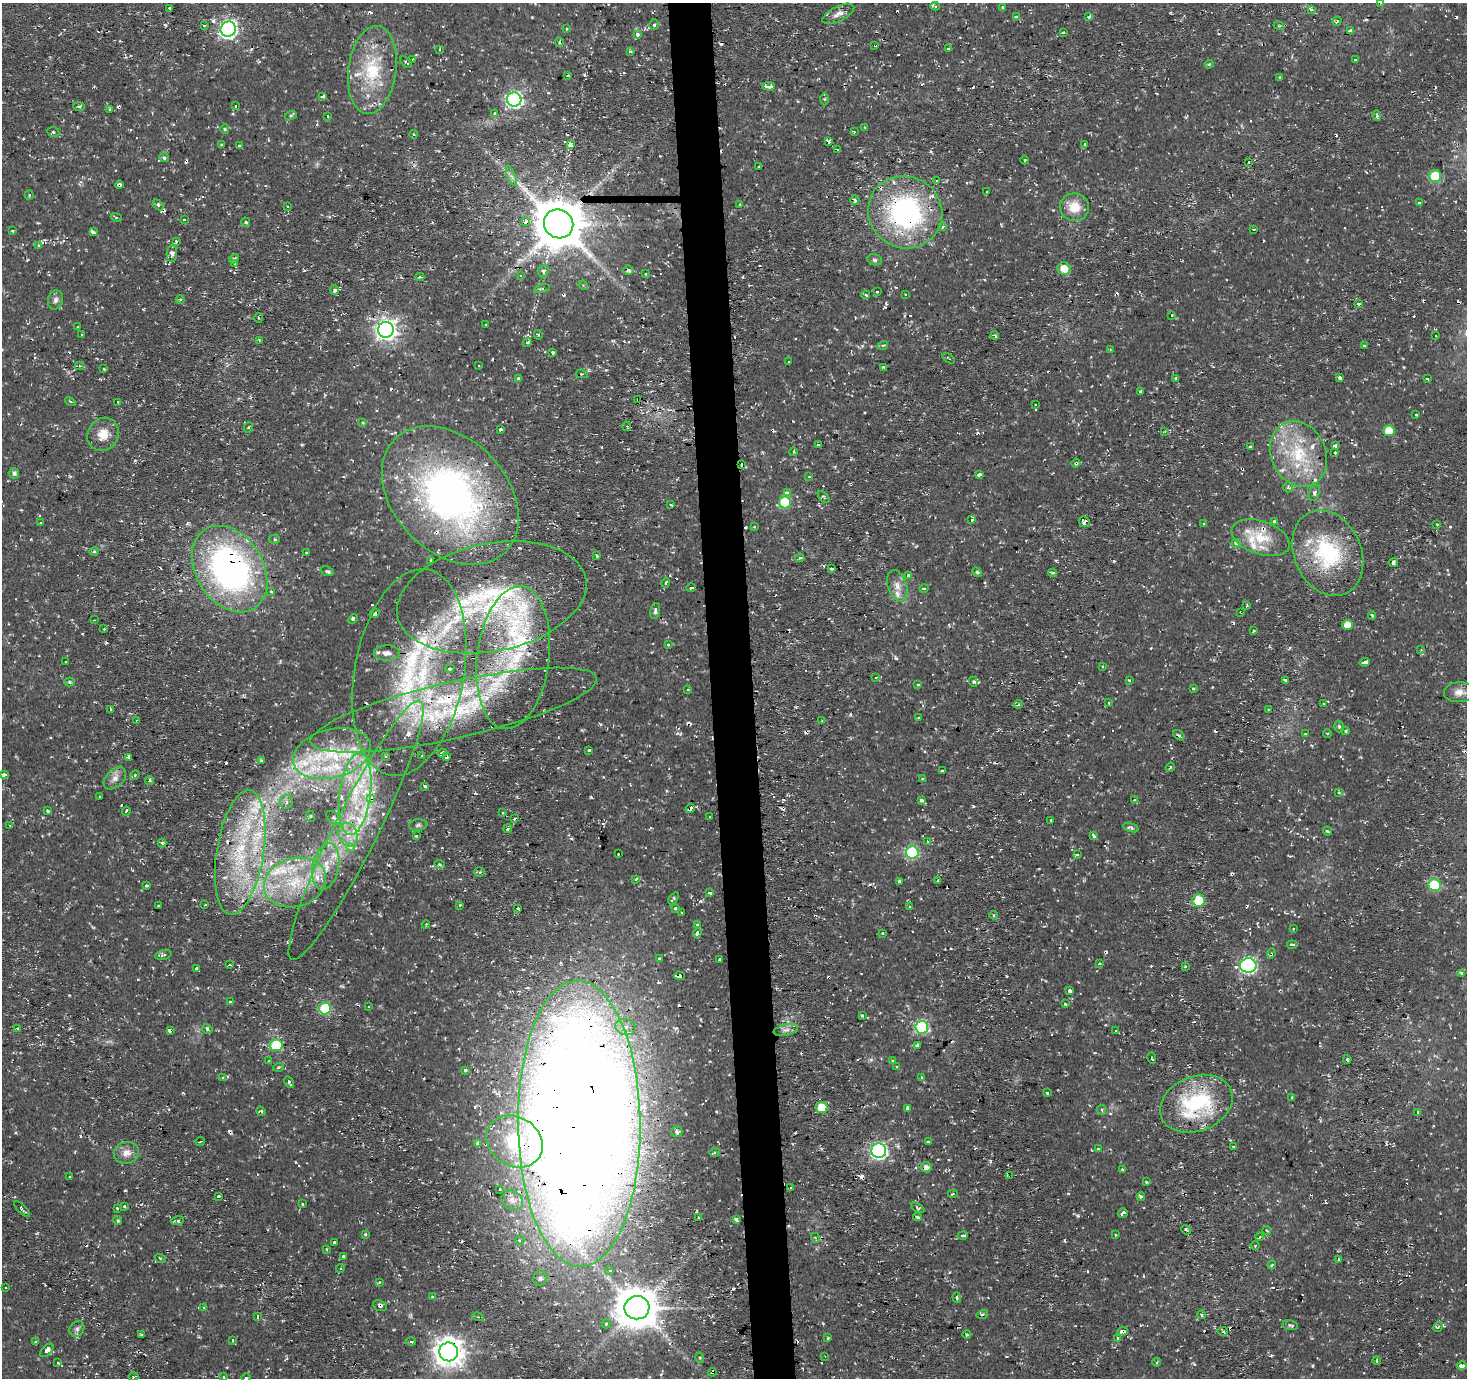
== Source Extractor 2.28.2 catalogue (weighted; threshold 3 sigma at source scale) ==
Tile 5 of 3 x 3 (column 2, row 2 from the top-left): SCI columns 1465-2929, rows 1376-2751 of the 4395 x 4126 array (HDU 1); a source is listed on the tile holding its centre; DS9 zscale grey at full resolution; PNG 1469 x 1380 px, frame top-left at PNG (2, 3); each listed source drawn as its Kron ellipse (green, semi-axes under 4 px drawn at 4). Shown black and unused: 3% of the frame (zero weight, under 2 of 3 exposures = <1% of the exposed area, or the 3 px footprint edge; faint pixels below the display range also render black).
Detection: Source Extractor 2.28.2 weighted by HDU 2 'WHT'; one run over the whole footprint, this tile lists its part. Background 0.00547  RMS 0.0031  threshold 0.0141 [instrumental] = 3 sigma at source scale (4.5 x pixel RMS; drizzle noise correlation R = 1.50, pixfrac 1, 0.0396/0.0396 arcsec/px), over >= 5 px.
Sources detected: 576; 1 too faint to see at this stretch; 93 cosmic-ray / hot-pixel residue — neither listed nor drawn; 51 inside a brighter listed object's ellipse — not listed separately; the other 431 listed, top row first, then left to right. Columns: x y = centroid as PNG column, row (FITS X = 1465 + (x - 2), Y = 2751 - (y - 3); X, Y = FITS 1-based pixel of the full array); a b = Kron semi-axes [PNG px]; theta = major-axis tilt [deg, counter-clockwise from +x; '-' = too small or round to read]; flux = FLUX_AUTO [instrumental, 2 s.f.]
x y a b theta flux
1380 3 3 2 - 0.32
935 6 5 3 - 1
1003 7 4 3 - 0.36
169 8 3 3 - 0.32
1311 9 3 3 - 2.7
838 14 17 7 26 2.1
1017 17 3 3 - 7.9
1089 17 4 3 - 1.4
1337 21 5 3 - 0.44
204 25 3 2 - 0.31
654 25 5 4 - 0.6
1279 26 5 3 - 0.32
228 29 8 7 - 91
566 29 4 3 - 0.35
1350 31 4 3 - 0.62
1064 33 3 3 - 0.64
637 34 4 4 - 1.7
559 42 5 3 - 0.68
875 45 3 3 - 1.5
948 49 3 3 - 0.73
439 50 4 3 - 0.51
630 52 3 3 - 0.74
413 59 3 2 - 0.19
1355 60 3 3 - 2.5
406 62 7 3 -42 0.52
1209 64 4 4 - 0.34
372 70 44 24 82 19
567 76 4 2 - 0.27
1279 77 3 3 - 0.28
768 86 6 3 -2 3.2
322 96 4 3 - 1.6
824 99 6 4 89 0.45
514 100 7 7 - 84
79 106 5 3 - 0.43
235 106 3 3 - 0.93
110 109 3 3 - 1
495 113 3 3 - 1.2
291 115 6 4 19 0.42
328 116 3 3 - 0.76
1377 116 5 3 - 0.66
865 128 3 3 - 0.32
225 129 5 4 - 0.4
53 132 6 5 - 0.66
854 132 3 3 - 0.31
413 134 4 3 - 0.25
828 142 3 3 - 11
570 144 4 3 - 2.4
1085 144 3 3 - 1
221 145 4 3 - 0.36
239 146 4 2 - 0.31
837 150 3 3 - 1.2
164 158 4 4 - 0.66
1025 160 4 3 - 0.34
1249 162 3 2 - 0.24
759 167 4 3 - 1.8
512 176 10 3 -69 0.91
1435 176 6 6 - 19
936 181 3 2 - 0.27
119 185 4 3 - 0.96
986 191 3 2 - 0.53
29 195 4 4 - 0.5
855 200 5 4 - 0.76
1419 203 3 3 - 1.1
740 204 4 2 - 0.24
158 205 6 4 -46 0.51
287 206 3 2 - 0.33
1074 207 14 14 - 5.9
905 212 38 35 -27 60
116 217 5 3 - 0.34
184 220 3 3 - 1.7
246 222 5 4 - 0.62
525 222 4 4 - 8.8
559 224 15 14 - 1500
942 226 3 3 - 1.3
1254 229 3 3 - 0.36
13 231 3 3 - 0.84
93 232 4 3 - 2.8
176 242 3 3 - 6.5
39 246 4 4 - 0.71
172 254 8 5 89 1.2
234 259 5 3 - 0.62
875 260 7 5 -17 0.74
234 264 3 3 - 1.2
1064 269 6 6 - 4.8
628 270 5 4 - 0.72
543 271 6 5 - 0.92
646 274 3 3 - 0.83
520 275 3 3 - 0.35
420 277 4 3 - 0.5
583 285 5 4 - 0.36
542 289 8 3 13 0.48
334 290 5 4 - 1.3
877 292 3 3 - 0.63
905 294 3 3 - 0.57
866 295 4 3 - 0.57
55 300 10 7 75 1.3
180 300 4 3 - 0.32
1358 304 3 3 - 1.2
1171 315 3 3 - 2.2
258 318 5 3 - 0.36
486 324 3 2 - 0.5
78 327 3 2 - 0.25
386 330 8 8 - 190
82 335 3 2 - 0.52
538 335 5 3 - 0.32
1436 335 3 3 - 0.35
995 336 4 3 - 0.66
259 340 4 3 - 0.41
527 342 5 4 - 0.58
883 345 5 3 - 0.33
1365 346 3 3 - 0.8
1110 350 4 3 - 0.27
553 352 3 3 - 0.67
948 358 7 2 -34 0.36
789 362 3 2 - 0.32
80 366 4 4 - 0.51
479 366 2 2 - 0.31
883 367 3 3 - 0.53
104 369 3 3 - 0.56
582 374 6 4 -7 0.45
1340 377 4 3 - 1.9
518 379 4 3 - 2.1
1176 379 3 3 - 1.6
1427 379 3 3 - 1.9
1141 392 3 3 - 0.77
638 400 3 3 - 0.7
70 402 5 3 - 0.45
118 402 4 3 - 3.5
1035 405 3 2 - 0.41
1415 415 3 3 - 0.82
362 422 4 4 - 0.58
627 426 5 2 - 0.36
249 427 5 3 - 0.36
500 430 3 3 - 1.6
1165 431 4 3 - 0.29
1389 431 5 5 - 6.6
103 434 17 15 59 5
818 445 4 3 - 0.3
1335 446 4 3 - 0.93
1250 447 3 3 - 0.67
793 452 4 3 - 0.31
1335 453 3 3 - 1.2
1298 454 34 27 -66 21
1076 463 4 4 - 0.64
742 465 3 2 - 0.5
14 473 5 5 - 0.98
979 474 4 3 - 2.1
809 477 3 3 - 0.25
1288 487 5 5 - 0.57
787 493 4 3 - 4
1314 493 8 5 70 0.83
450 495 79 56 -46 130
824 497 7 3 -45 0.32
785 502 6 6 - 22
671 505 3 2 - 0.46
972 520 3 3 - 1
1084 522 6 5 - 3
1274 522 3 3 - 5.1
40 523 3 3 - 0.56
1204 523 3 3 - 0.42
1437 524 3 3 - 0.31
755 527 3 3 - 0.56
1261 538 30 16 -19 9.6
274 539 5 4 - 0.59
1236 543 4 3 - 1.1
94 552 5 3 - 0.4
307 553 3 3 - 1.1
1328 553 44 33 -66 30
596 556 4 3 - 0.42
800 558 4 3 - 0.55
431 561 3 2 - 0.43
1394 563 4 3 - 3.8
831 568 3 3 - 0.53
230 569 46 33 -58 110
327 571 7 4 -21 0.67
977 572 5 4 - 0.45
1053 573 4 3 - 0.49
909 575 4 3 - 8.6
666 583 5 3 - 0.38
897 586 16 9 -72 2.7
691 588 4 3 - 0.68
924 588 5 3 - 0.29
271 591 3 3 - 0.92
492 597 96 54 12 64
1247 606 3 2 - 0.7
655 611 8 4 76 0.93
1241 612 3 2 - 0.32
375 614 5 3 - 0.5
1372 615 4 3 - 0.48
353 619 5 3 - 0.42
94 620 3 2 - 0.25
1347 625 5 5 - 4.1
104 629 4 3 - 0.38
1253 631 3 3 - 0.46
668 645 3 3 - 0.86
1421 650 4 4 - 0.45
387 653 13 7 1 1.9
513 658 72 36 83 42
65 662 3 3 - 1.9
1365 662 5 3 - 5.7
1102 666 3 3 - 0.28
450 668 5 3 - 1.3
409 672 104 55 79 70
876 677 3 3 - 0.4
1129 680 4 2 - 0.25
1285 680 3 3 - 1.6
70 682 5 4 - 0.4
973 682 5 4 - 0.66
918 685 3 3 - 0.65
1193 689 3 3 - 0.48
688 690 3 3 - 0.36
1459 692 15 10 3 2.7
1109 703 3 3 - 0.56
1324 703 3 2 - 0.36
1018 704 4 4 - 0.76
1268 709 3 2 - 0.53
110 710 3 3 - 2.2
454 710 146 28 13 56
918 718 3 3 - 0.97
136 721 4 2 - 0.31
822 721 4 4 - 0.4
1339 726 6 4 -74 0.52
1345 731 4 3 - 0.5
1305 733 4 2 - 0.21
1327 733 4 3 - 0.31
1179 735 6 2 -35 0.57
589 750 3 3 - 0.47
332 753 40 24 15 24
442 753 4 3 - 1.3
422 756 3 3 - 0.31
128 757 4 3 - 3.9
385 757 3 3 - 0.68
446 757 4 3 - 12
261 761 4 3 - 0.35
1170 767 5 3 - 0.36
942 771 4 3 - 1.6
3 775 4 3 - 11
135 775 5 4 - 0.44
115 778 13 8 44 2.2
923 778 4 3 - 0.32
150 781 4 4 - 0.75
425 786 3 3 - 1.2
1338 792 3 3 - 0.64
355 794 41 15 82 20
99 797 2 2 - 0.22
370 798 4 4 - 4
921 800 4 3 - 1.4
1135 800 4 3 - 0.28
286 802 7 6 - 1.3
690 808 5 3 - 3.6
47 811 4 3 - 1.3
126 811 4 3 - 0.86
503 813 3 3 - 0.27
310 816 6 3 -70 0.46
709 817 3 2 - 0.18
333 818 8 5 -37 1
515 819 3 3 - 1.1
1051 820 3 3 - 0.46
10 825 3 2 - 0.25
418 825 9 5 7 0.77
1131 827 8 4 -19 0.72
507 829 4 3 - 0.83
356 830 144 22 63 42
1327 831 5 3 - 0.39
348 835 12 9 -68 3.6
416 836 3 2 - 0.67
1094 836 4 3 - 1.2
927 841 3 3 - 1.4
162 843 4 4 - 0.51
350 847 4 3 - 4.2
240 852 63 23 81 36
912 853 6 6 - 32
618 854 3 2 - 0.85
1077 855 4 3 - 0.97
440 864 5 3 - 0.39
326 866 24 13 78 7.7
479 872 5 4 - 0.66
636 880 3 3 - 1.6
900 881 3 3 - 2.8
938 881 3 3 - 1.3
295 883 32 24 17 21
1434 885 6 6 - 19
146 886 4 3 - 0.96
710 893 4 3 - 1.6
674 898 7 4 54 0.44
1199 901 6 6 - 12
205 905 3 2 - 0.36
460 905 3 3 - 0.47
158 906 3 2 - 0.42
909 907 3 3 - 0.5
518 908 3 3 - 1.2
675 909 3 3 - 2.5
682 913 3 2 - 0.27
993 915 4 3 - 0.27
426 924 4 3 - 0.34
697 925 3 3 - 0.97
1293 929 3 2 - 0.4
697 933 4 3 - 5.3
883 933 3 3 - 0.89
1292 945 5 3 - 2.7
1271 954 5 3 - 0.49
163 955 8 4 13 0.58
659 959 3 3 - 1.1
719 959 3 3 - 0.49
1099 964 4 4 - 0.44
229 965 3 3 - 0.72
1248 965 8 7 - 74
1185 966 3 3 - 0.72
197 969 3 3 - 1.5
1462 973 3 3 - 1.7
679 976 5 3 - 4.7
1069 991 3 3 - 4.6
230 1002 3 3 - 1.1
1065 1004 4 3 - 0.32
368 1006 3 3 - 0.64
325 1008 6 6 - 24
862 1016 4 3 - 0.36
625 1027 10 8 -13 2.7
922 1027 6 6 - 40
18 1029 3 3 - 0.91
207 1029 5 4 - 0.63
170 1030 4 3 - 2.5
786 1030 12 5 12 1.3
1116 1031 3 3 - 0.62
276 1045 6 6 - 27
917 1045 4 3 - 1.3
1152 1058 6 2 -73 0.39
1347 1059 4 3 - 0.41
268 1061 4 2 - 0.29
893 1061 4 3 - 0.72
897 1066 3 3 - 0.36
278 1067 5 3 - 0.43
465 1070 3 3 - 1.2
921 1077 3 3 - 0.52
223 1078 4 4 - 0.76
289 1082 6 3 -57 1.6
1047 1093 3 3 - 0.71
1292 1097 3 2 - 0.58
1196 1104 37 27 22 33
821 1107 6 5 - 6.9
908 1108 4 3 - 11
1101 1110 5 4 - 0.46
261 1111 5 4 - 0.52
1418 1112 3 3 - 0.67
579 1123 143 61 -89 1400
677 1132 5 5 - 0.7
200 1142 5 3 - 0.38
515 1142 29 24 -33 18
928 1142 4 3 - 0.29
478 1143 3 3 - 1.9
1234 1146 3 3 - 2.2
1098 1149 4 4 - 0.45
879 1151 7 7 - 78
715 1152 5 4 - 0.53
126 1153 12 11 - 2.9
926 1167 5 5 - 1.6
1122 1169 3 3 - 0.93
1010 1176 4 3 - 0.53
70 1177 3 3 - 0.96
1146 1182 3 3 - 0.31
791 1188 3 3 - 0.35
500 1189 3 2 - 0.35
953 1194 5 2 - 0.29
219 1196 3 2 - 0.62
1141 1196 4 4 - 0.53
512 1200 11 9 -27 2.2
302 1204 4 3 - 0.29
124 1206 3 3 - 1.2
117 1208 3 3 - 0.32
918 1208 7 3 -31 0.39
22 1209 10 3 -46 0.62
1123 1213 5 3 - 1.6
699 1217 3 3 - 0.83
917 1217 4 3 - 1.1
736 1219 3 3 - 18
118 1220 4 4 - 0.53
177 1221 7 3 8 0.94
1186 1230 5 3 - 0.37
1267 1231 4 2 - 0.24
366 1234 3 3 - 0.39
1116 1235 3 3 - 0.91
963 1236 5 3 - 1.9
1259 1237 4 3 - 0.3
816 1238 5 3 - 0.31
520 1240 5 4 - 0.73
334 1242 3 3 - 1.1
1255 1246 4 3 - 0.3
327 1249 3 2 - 0.28
343 1256 4 3 - 12
160 1258 5 3 - 0.42
1338 1259 3 2 - 0.27
1272 1265 4 3 - 0.41
340 1268 4 4 - 0.47
610 1271 4 4 - 0.72
540 1278 7 6 - 0.95
379 1282 3 3 - 0.92
5 1288 3 2 - 0.34
433 1297 3 3 - 0.74
957 1297 5 4 - 0.86
380 1306 7 5 -22 0.7
203 1307 3 3 - 0.9
637 1308 12 11 - 990
982 1314 6 3 18 0.46
1201 1315 4 4 - 0.36
258 1317 3 3 - 2.2
478 1317 6 3 -15 0.46
606 1324 4 3 - 0.59
1290 1325 7 5 -14 0.68
1438 1327 5 3 - 0.43
77 1329 8 7 - 1
1122 1331 5 3 - 2.5
1223 1332 5 3 - 0.48
141 1335 3 3 - 0.61
967 1335 4 3 - 0.31
828 1338 3 2 - 0.34
1117 1338 3 3 - 1.1
232 1340 3 3 - 0.77
411 1341 5 3 - 0.41
36 1342 4 4 - 0.67
47 1350 8 4 45 2
449 1352 9 9 - 430
825 1356 3 3 - 0.31
700 1358 5 3 - 0.39
1377 1360 4 3 - 0.52
1157 1362 4 3 - 0.34
58 1363 4 3 - 0.27
1462 1366 5 4 - 2.1
712 1372 4 3 - 0.78
133 1377 5 4 - 0.63
223 1377 4 3 - 0.32
246 1378 5 3 - 0.35
Overlapping masked pixels (flux is a lower limit): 27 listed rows (the first 20) at x y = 875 45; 119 185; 905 212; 525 222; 559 224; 638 400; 1076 463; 450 495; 1328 553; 230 569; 492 597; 1241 612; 409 672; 454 710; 446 757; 370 798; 690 808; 240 852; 1271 954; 679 976
Isophote crosses this tile's border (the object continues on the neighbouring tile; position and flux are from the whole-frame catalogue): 2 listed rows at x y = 1380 3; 579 1123
Unlisted compact peaks at least as high as the median listed source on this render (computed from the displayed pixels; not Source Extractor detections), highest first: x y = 1078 1216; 896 658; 1114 561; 973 806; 125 1190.